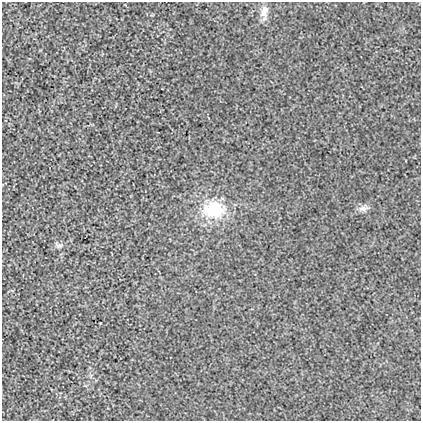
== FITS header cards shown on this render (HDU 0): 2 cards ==
NAXIS1  =                  419
NAXIS2  =                  419

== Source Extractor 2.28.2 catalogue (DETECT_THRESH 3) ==
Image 419 x 419 px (HDU 0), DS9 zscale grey, 1 PNG px = 1 image px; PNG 423 x 423 px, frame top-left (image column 1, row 419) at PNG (2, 2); no overlay
Background 0.00241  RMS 0.018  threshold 0.054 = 3 sigma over >= 5 px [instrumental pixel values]
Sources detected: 4; all 4 listed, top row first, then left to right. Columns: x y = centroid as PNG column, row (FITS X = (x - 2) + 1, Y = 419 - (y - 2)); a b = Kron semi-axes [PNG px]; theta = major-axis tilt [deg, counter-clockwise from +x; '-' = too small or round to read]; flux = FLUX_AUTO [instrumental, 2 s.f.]
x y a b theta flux
264 11 17 9 81 11
363 208 14 8 13 6.6
214 210 25 19 3 63
59 245 11 6 -26 3.7